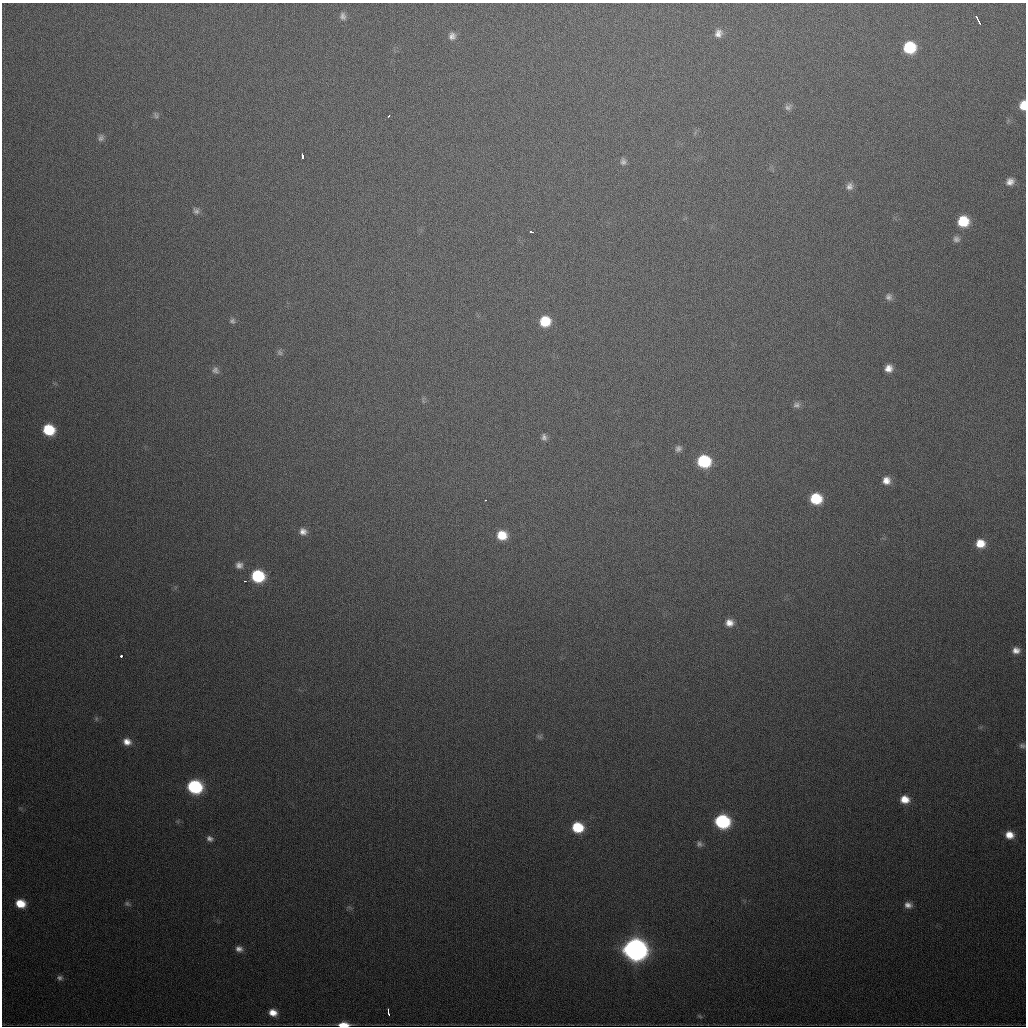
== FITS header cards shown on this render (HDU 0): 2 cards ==
NAXIS1  =                 1024
NAXIS2  =                 1024

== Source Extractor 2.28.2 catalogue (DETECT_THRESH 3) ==
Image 1024 x 1024 px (HDU 0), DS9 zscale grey, 1 PNG px = 1 image px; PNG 1028 x 1028 px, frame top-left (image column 1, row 1024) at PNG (2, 3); no overlay
Background 484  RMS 17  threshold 49.8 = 3 sigma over >= 5 px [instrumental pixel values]
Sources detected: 63; all 63 listed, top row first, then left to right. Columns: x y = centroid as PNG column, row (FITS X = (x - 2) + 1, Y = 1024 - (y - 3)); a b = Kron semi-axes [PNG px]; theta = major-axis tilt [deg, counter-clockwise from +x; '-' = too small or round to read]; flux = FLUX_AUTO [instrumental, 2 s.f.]
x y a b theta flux
343 16 11 9 -75 5100
977 17 4 2 - 1600
979 22 6 2 -56 4100
718 33 11 9 78 7500
452 36 11 9 73 6100
909 48 9 9 - 58000
1023 105 8 6 87 16000
788 107 11 7 34 4200
156 115 9 5 -64 2400
389 116 3 2 - 1800
101 138 9 7 74 3900
302 156 5 3 - 5000
623 161 10 7 -85 4200
1010 182 9 8 - 7000
849 186 10 9 - 5800
196 211 8 7 - 3800
963 221 10 9 - 38000
531 232 3 3 - 3700
956 239 9 8 - 4500
889 297 9 9 - 4800
232 321 8 7 - 3300
545 321 10 9 - 32000
280 352 10 7 -68 3400
888 368 9 8 - 8800
215 370 10 9 - 4700
797 405 10 8 -7 4400
49 430 9 8 - 48000
544 437 9 7 -76 3800
678 448 7 7 - 4000
704 461 10 9 - 80000
886 480 9 9 - 9500
816 499 9 9 - 44000
486 500 3 2 - 1200
303 531 10 8 -19 7000
502 535 9 8 - 22000
980 543 8 8 - 17000
239 565 9 9 - 5900
258 576 10 9 - 75000
245 581 3 2 - 1500
729 623 8 8 - 8500
1016 650 8 7 - 7200
121 656 3 3 - 11000
96 719 6 4 73 1700
539 737 8 5 -20 2300
127 742 9 8 - 9000
1022 746 8 6 -3 3100
195 787 10 9 - 130000
905 799 9 8 - 14000
722 821 10 9 - 140000
577 827 9 8 - 43000
1009 835 9 8 - 13000
210 839 9 7 -22 4300
699 844 8 7 - 3600
20 903 9 7 -19 22000
127 904 8 6 -49 2700
908 905 9 7 -17 6500
239 949 8 7 - 5700
635 949 11 10 - 990000
60 978 8 7 - 3600
388 1012 7 3 -79 5000
273 1013 9 7 -21 12000
700 1016 8 5 -27 1900
343 1025 10 4 1 19000
At the frame edge (FLAGS 8, measured only in part): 2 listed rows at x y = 1023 105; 343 1025